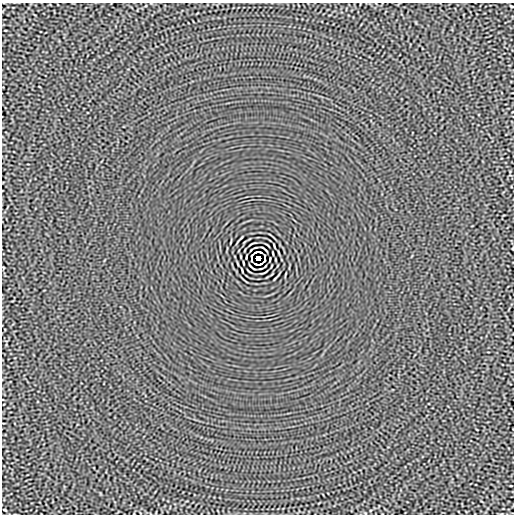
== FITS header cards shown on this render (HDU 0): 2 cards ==
NAXIS1  =                  512
NAXIS2  =                  512

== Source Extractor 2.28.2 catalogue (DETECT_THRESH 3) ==
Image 512 x 512 px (HDU 0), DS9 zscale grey, 1 PNG px = 1 image px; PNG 516 x 516 px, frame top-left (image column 1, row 512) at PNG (2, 3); no overlay
Background -1.41e-05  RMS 0.0015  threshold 0.00444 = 3 sigma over >= 5 px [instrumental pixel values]
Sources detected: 14; all 14 listed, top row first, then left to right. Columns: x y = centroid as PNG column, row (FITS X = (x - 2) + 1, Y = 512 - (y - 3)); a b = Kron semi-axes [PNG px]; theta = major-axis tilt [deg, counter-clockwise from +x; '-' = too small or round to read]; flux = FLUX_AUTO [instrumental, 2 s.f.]
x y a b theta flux
512 6 3 2 - 0.082
264 249 8 2 -40 0.098
256 252 5 2 - 0.062
260 252 4 2 - 0.1
251 256 4 2 - 0.075
265 256 3 2 - 0.081
258 258 4 4 - 3.7
251 260 3 2 - 0.081
265 260 4 2 - 0.075
243 263 4 2 - 0.081
256 264 4 2 - 0.089
260 264 5 2 - 0.088
252 267 8 2 -40 0.098
5 510 3 2 - 0.079
At the frame edge (FLAGS 8, measured only in part): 1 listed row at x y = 512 6